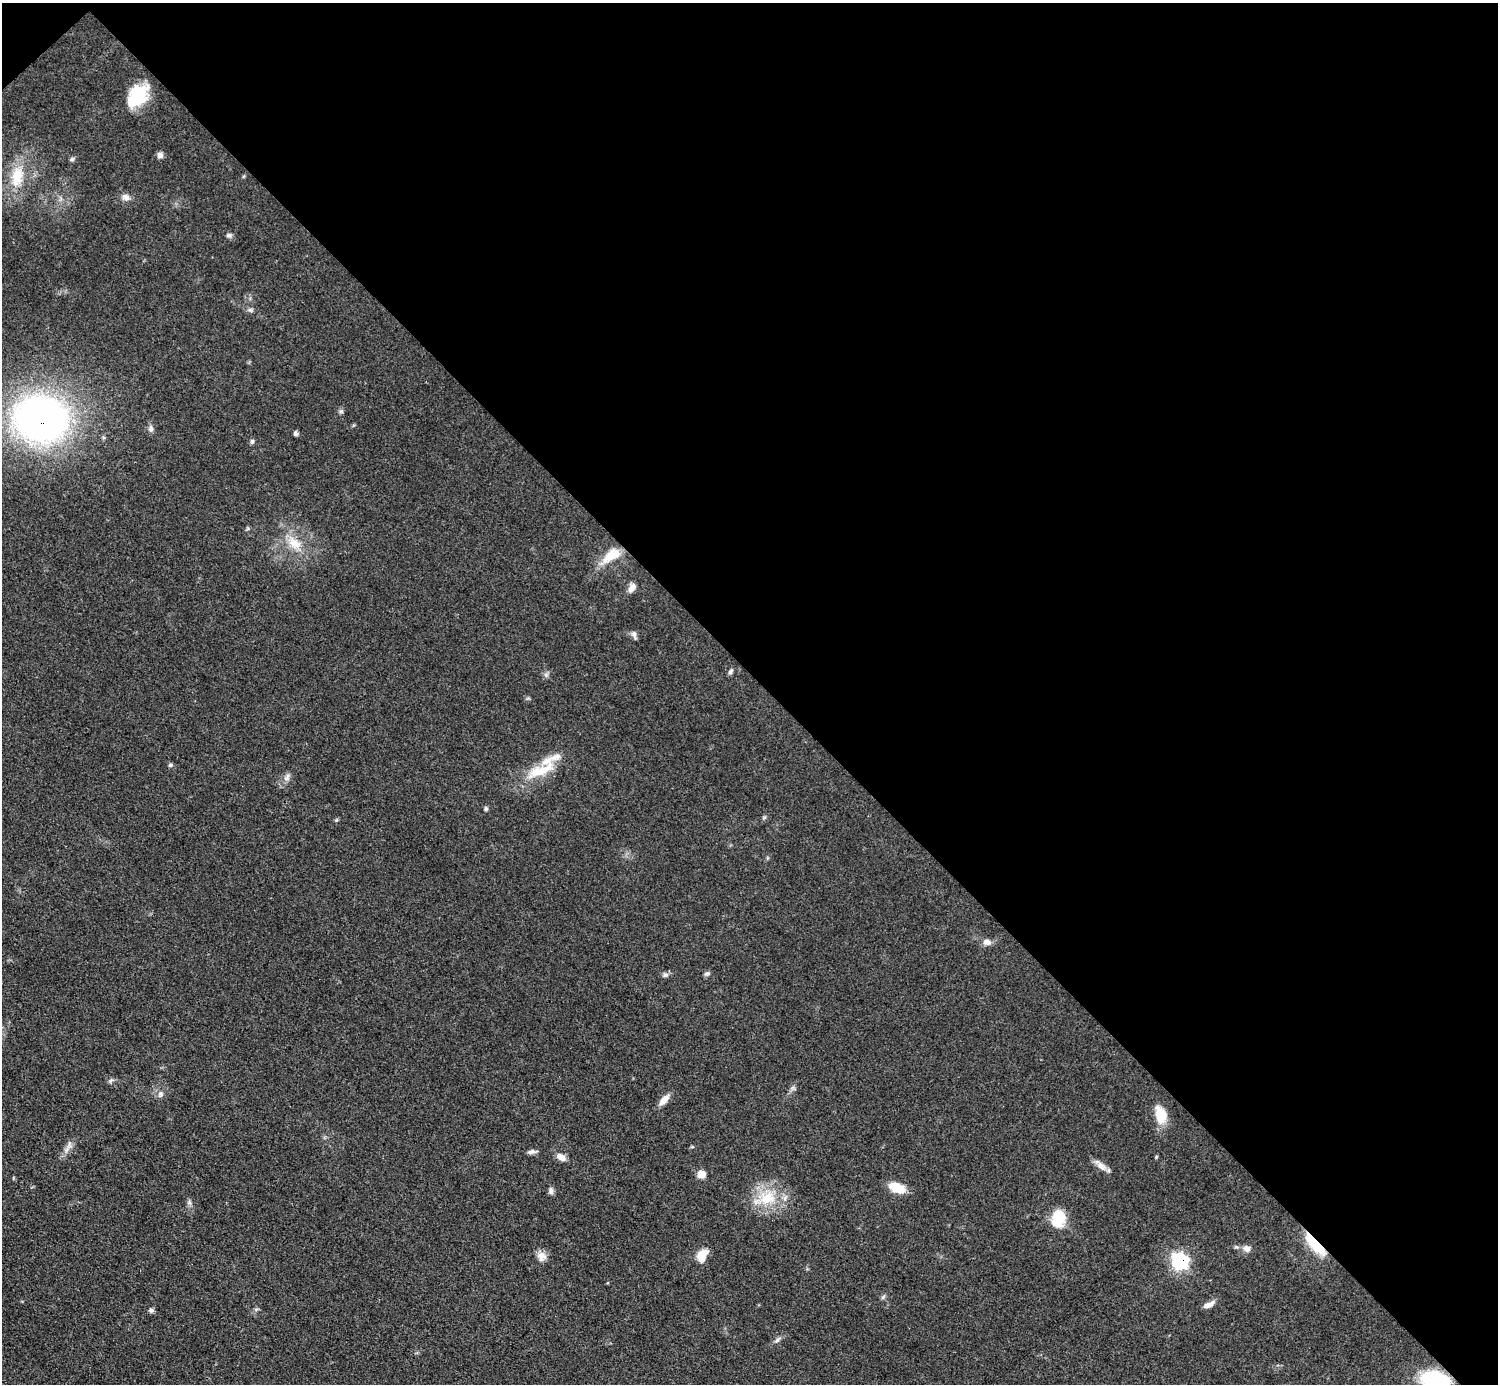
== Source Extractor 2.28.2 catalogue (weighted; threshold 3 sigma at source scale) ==
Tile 3 of 4 x 4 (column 3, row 1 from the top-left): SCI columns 2993-4488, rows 4446-5827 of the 5984 x 5984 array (HDU 1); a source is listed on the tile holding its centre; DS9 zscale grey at full resolution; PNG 1500 x 1386 px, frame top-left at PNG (2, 3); no overlay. Shown black and unused: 49% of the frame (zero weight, under 3 of 4 exposures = <1% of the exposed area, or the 3 px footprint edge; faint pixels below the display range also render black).
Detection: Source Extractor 2.28.2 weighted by HDU 2 'WHT'; one run over the whole footprint, this tile lists its part. Background 0.0797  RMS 0.0063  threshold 0.0285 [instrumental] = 3 sigma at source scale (4.5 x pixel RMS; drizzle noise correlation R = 1.50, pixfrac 1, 0.05/0.05 arcsec/px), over >= 5 px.
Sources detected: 54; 1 inside a brighter object's white glare — not listed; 2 inside a brighter listed object's ellipse — not listed separately; the other 51 listed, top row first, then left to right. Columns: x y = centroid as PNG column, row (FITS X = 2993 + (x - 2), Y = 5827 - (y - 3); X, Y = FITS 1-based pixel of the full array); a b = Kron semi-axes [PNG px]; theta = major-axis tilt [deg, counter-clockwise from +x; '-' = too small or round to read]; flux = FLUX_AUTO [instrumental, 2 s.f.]
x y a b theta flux
138 96 26 17 53 30
160 155 7 7 - 2.5
72 159 6 6 - 1.3
17 176 31 16 81 21
126 197 11 8 -15 3.5
229 235 8 5 0 1.5
250 310 7 5 -44 1.4
341 411 7 4 0 1.1
41 419 46 39 -9 320
151 428 10 6 -80 2.2
296 433 5 5 - 1.7
252 441 6 5 - 1.4
294 543 26 14 -45 14
611 555 29 14 37 15
632 588 12 7 62 4.3
634 634 10 7 -66 2.3
730 671 8 5 59 1.5
546 675 6 6 - 1.6
170 765 6 5 - 1.2
541 770 47 14 23 22
287 777 12 7 62 3
486 809 6 5 - 1.1
764 817 6 4 20 0.89
987 942 12 9 -12 3.6
707 974 8 6 15 1.4
665 975 7 7 - 1.7
111 1081 7 4 45 1.3
161 1094 9 7 90 2.3
664 1100 16 7 48 5.6
1160 1115 23 13 -75 13
69 1145 15 7 83 3.5
692 1147 5 3 - 0.71
532 1152 13 5 7 2.2
561 1157 12 7 -30 4.6
1101 1166 16 9 -35 4.9
701 1174 7 6 - 11
897 1188 19 10 -20 12
551 1191 9 7 83 2
766 1198 37 17 20 24
189 1203 8 6 -69 1.7
1059 1216 16 15 - 17
1315 1244 31 9 -48 23
1247 1249 11 9 -24 3.4
541 1256 13 12 - 4.8
702 1256 16 10 65 9.3
1179 1261 8 8 - 120
883 1297 7 4 56 1.1
1209 1304 14 6 26 4
151 1310 7 6 - 1.5
777 1340 11 5 42 2
1435 1380 23 14 -12 65
Overlapping masked pixels (flux is a lower limit): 4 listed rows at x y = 41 419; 1315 1244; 1179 1261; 1435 1380
Isophote crosses this tile's border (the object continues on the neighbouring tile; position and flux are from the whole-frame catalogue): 1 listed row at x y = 1435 1380